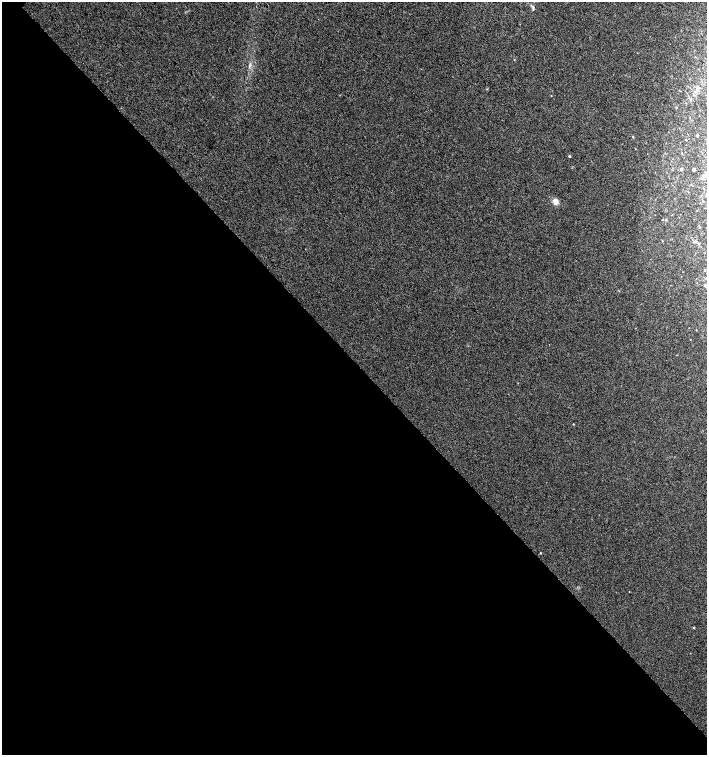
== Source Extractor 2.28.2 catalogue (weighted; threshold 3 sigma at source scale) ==
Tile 14 of 4 x 4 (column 2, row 4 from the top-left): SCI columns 1568-2976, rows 9-1513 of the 6016 x 6029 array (HDU 1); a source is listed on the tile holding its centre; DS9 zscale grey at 2 x 2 block average (1 PNG px = mean of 2 x 2 image px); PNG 709 x 757 px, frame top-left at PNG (2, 2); no overlay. Shown black and unused: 52% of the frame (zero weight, under 3 of 4 exposures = <1% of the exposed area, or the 3 px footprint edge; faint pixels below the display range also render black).
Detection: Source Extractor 2.28.2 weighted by HDU 2 'WHT'; one run over the whole footprint, this tile lists its part. Background 0.00421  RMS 0.0043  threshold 0.0193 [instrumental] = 3 sigma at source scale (4.5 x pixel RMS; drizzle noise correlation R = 1.50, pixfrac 1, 0.0396/0.0396 arcsec/px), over >= 5 px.
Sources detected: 17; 1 inside a brighter listed object's ellipse — not listed separately; the other 16 listed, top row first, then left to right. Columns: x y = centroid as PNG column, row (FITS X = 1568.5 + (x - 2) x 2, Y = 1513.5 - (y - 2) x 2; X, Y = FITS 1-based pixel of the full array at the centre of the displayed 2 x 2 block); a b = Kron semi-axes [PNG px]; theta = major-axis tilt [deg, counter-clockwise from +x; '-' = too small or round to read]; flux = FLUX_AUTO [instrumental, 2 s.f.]
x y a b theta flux
533 7 4 2 - 1.1
695 92 3 3 - 0.85
551 96 2 2 - 0.39
697 135 3 2 - 0.57
569 156 3 2 - 0.87
681 168 4 2 - 0.73
693 169 2 2 - 1.1
704 175 5 4 - 2.3
555 201 7 5 -57 5.9
666 220 3 2 - 0.68
662 241 2 2 - 0.49
699 244 3 2 - 0.71
706 278 2 2 - 0.43
705 285 4 2 - 1.3
696 330 2 2 - 0.34
540 553 2 2 - 0.69
Isophote crosses this tile's border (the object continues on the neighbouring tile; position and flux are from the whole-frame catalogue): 2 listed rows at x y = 706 278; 705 285
Diffuse or blended objects may show on this block-average render without a row.